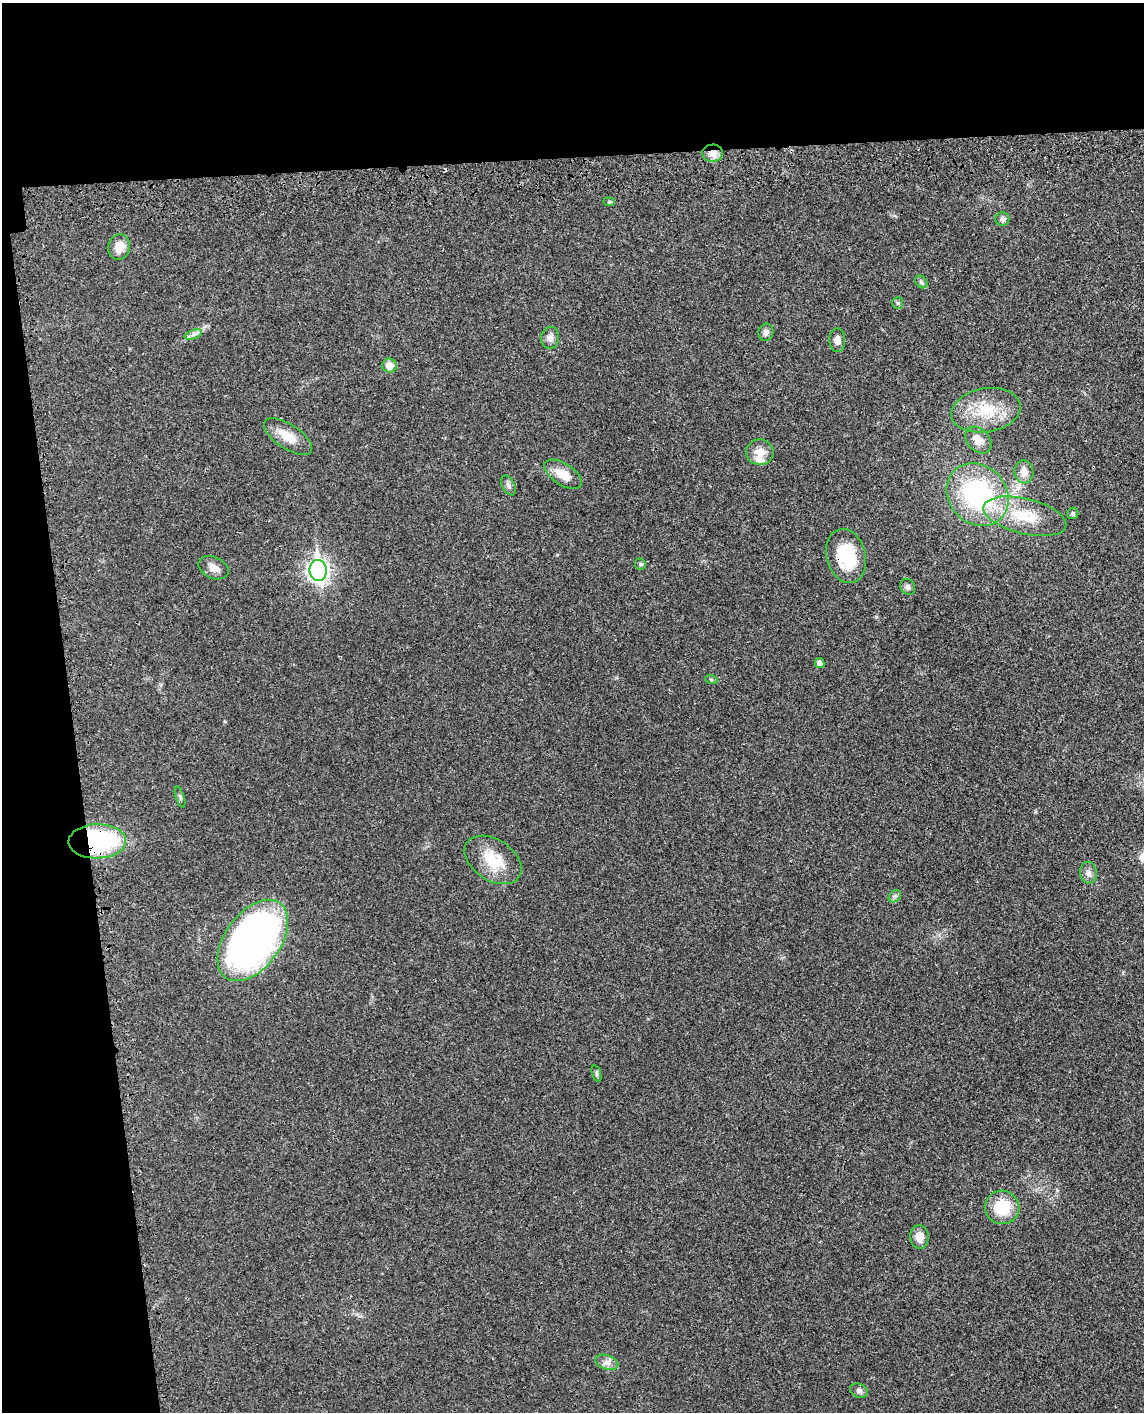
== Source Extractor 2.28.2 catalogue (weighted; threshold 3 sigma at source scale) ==
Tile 1 of 4 x 3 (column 1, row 1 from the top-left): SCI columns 84-1225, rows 3029-4438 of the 4736 x 4749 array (HDU 1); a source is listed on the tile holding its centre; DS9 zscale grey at full resolution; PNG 1146 x 1414 px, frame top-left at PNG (2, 3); each listed source drawn as its Kron ellipse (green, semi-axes under 4 px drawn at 4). Shown black and unused: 17% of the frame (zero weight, under 3 of 4 exposures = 8% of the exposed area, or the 3 px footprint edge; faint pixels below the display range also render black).
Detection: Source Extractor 2.28.2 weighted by HDU 2 'WHT'; one run over the whole footprint, this tile lists its part. Background 0.0214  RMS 0.0035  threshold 0.0155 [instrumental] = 3 sigma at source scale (4.5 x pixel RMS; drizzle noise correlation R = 1.50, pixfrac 1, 0.05/0.05 arcsec/px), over >= 5 px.
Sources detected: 41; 1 cosmic-ray / hot-pixel residue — neither listed nor drawn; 1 inside a brighter listed object's ellipse — not listed separately; the other 39 listed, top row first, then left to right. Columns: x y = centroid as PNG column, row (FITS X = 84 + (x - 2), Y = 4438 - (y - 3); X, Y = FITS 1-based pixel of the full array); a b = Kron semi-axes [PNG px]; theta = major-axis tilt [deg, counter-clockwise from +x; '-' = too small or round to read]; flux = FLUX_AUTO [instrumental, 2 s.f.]
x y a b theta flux
713 153 10 8 2 3.2
609 202 6 4 -5 0.42
1002 219 7 7 - 1
119 247 13 11 74 3.8
921 282 7 5 -46 0.73
898 303 6 5 - 0.58
766 332 8 7 - 1.4
193 335 9 4 19 1.1
550 338 11 9 83 1.9
837 340 12 8 -88 2
389 366 7 7 - 3.7
986 410 35 22 9 14
288 437 27 12 -33 6.5
978 440 15 11 -48 3.8
760 452 14 13 - 4.4
1024 472 11 9 -85 3
563 474 21 10 -33 6
508 485 11 6 -63 1.2
978 495 33 29 -46 47
1073 513 6 5 - 0.69
1025 516 42 17 -14 14
846 556 27 19 -75 16
640 564 6 5 - 0.52
214 568 16 10 -25 2.7
318 571 10 8 -84 160
908 587 8 7 - 0.98
820 663 5 4 - 1.7
711 679 6 4 -19 0.48
180 797 11 3 -72 0.6
97 841 29 17 2 51
493 860 31 20 -33 11
1088 873 11 8 -84 1.8
895 896 7 5 45 0.89
253 940 46 27 54 180
596 1074 8 4 -71 0.6
1002 1207 17 16 - 12
919 1237 12 9 -86 3.3
607 1362 12 7 -19 1.8
859 1391 9 7 -19 1
Overlapping masked pixels (flux is a lower limit): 3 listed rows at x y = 713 153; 846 556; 97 841